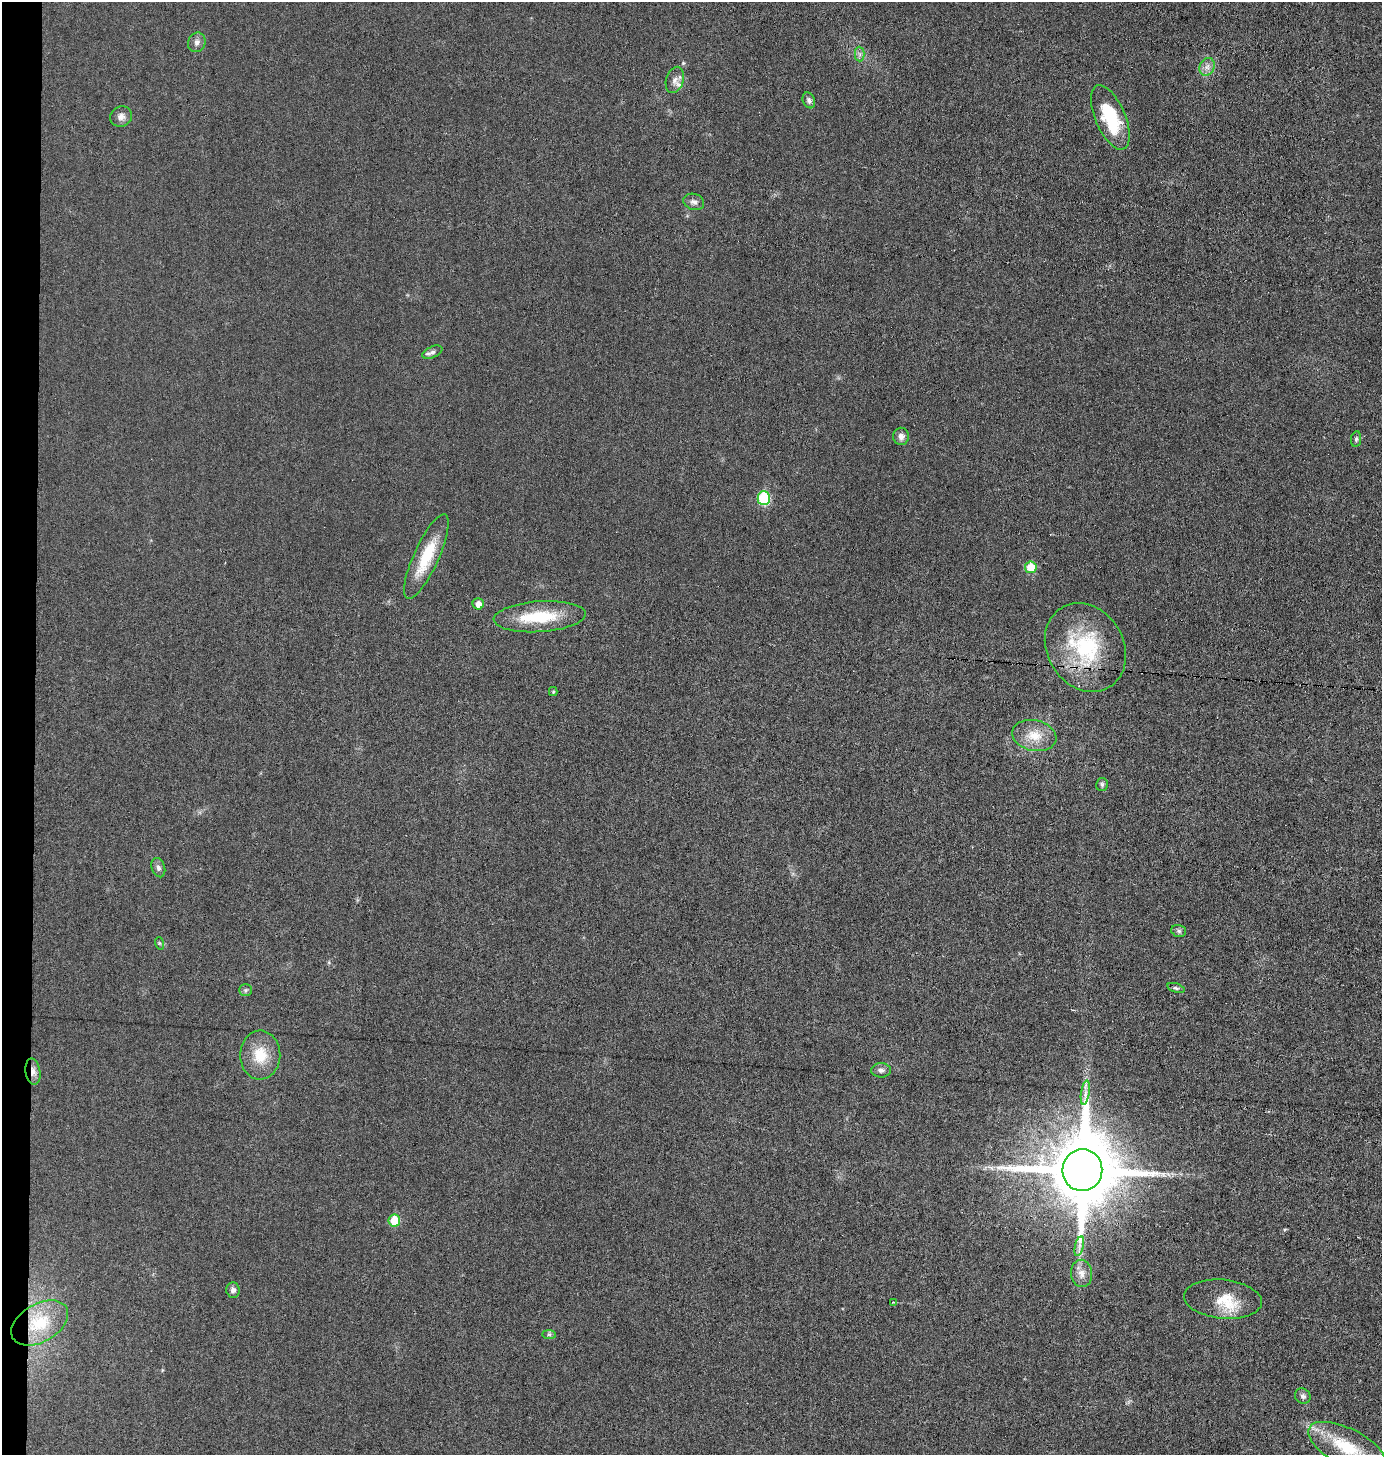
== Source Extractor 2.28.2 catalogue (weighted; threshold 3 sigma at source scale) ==
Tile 4 of 3 x 3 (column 1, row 2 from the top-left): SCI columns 99-1478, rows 1454-2906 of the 4383 x 4359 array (HDU 1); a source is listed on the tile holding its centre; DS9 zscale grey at full resolution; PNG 1384 x 1457 px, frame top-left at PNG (2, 2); each listed source drawn as its Kron ellipse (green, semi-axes under 4 px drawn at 4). Shown black and unused: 2% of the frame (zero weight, under 3 of 6 exposures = <1% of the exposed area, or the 3 px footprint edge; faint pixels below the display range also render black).
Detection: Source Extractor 2.28.2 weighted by HDU 2 'WHT'; one run over the whole footprint, this tile lists its part. Background 0.0233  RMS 0.004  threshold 0.0163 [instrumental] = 3 sigma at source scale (4.09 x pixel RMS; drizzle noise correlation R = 1.36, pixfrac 0.8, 0.05/0.05 arcsec/px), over >= 5 px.
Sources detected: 41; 1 inside a brighter listed object's ellipse — not listed separately; the other 40 listed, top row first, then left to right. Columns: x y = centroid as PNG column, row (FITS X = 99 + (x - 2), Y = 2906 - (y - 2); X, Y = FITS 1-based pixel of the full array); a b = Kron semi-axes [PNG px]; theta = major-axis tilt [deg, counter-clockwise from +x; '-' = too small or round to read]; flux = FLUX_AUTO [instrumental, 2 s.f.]
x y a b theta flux
197 42 10 8 66 1.6
860 54 7 5 -89 1
1207 67 9 7 63 1.8
675 80 13 8 73 2.4
809 100 8 6 -68 1.2
121 117 11 10 - 2.1
1110 117 34 15 -67 20
694 202 10 8 -18 1.6
432 352 10 5 24 1.4
901 436 8 8 - 2
1356 439 8 5 80 0.73
764 498 7 6 - 26
426 557 46 12 66 14
1031 567 6 6 - 7.8
478 604 5 5 - 2.8
540 617 46 15 4 17
1085 647 46 38 -58 34
553 692 4 4 - 0.39
1034 736 22 15 -12 7.5
1102 784 6 6 - 0.73
158 868 10 6 -72 1.3
1179 931 7 6 - 0.86
159 943 6 4 -71 0.53
1176 988 9 4 -18 0.73
245 990 6 5 - 0.76
260 1055 24 20 89 9.9
881 1070 10 7 1 1.3
33 1072 13 7 -81 2.2
1085 1093 12 4 81 1.8
1082 1170 21 20 - 4100
394 1220 6 6 - 10
1079 1246 10 4 77 1.6
1082 1273 14 10 -82 3.1
233 1290 8 6 -85 1.4
1223 1299 39 19 -6 11
894 1302 4 2 - 0.3
40 1323 31 19 30 13
549 1334 7 4 -1 0.72
1303 1396 8 7 - 1.2
1347 1447 42 18 -27 19
Overlapping masked pixels (flux is a lower limit): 1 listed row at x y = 33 1072
Isophote crosses this tile's border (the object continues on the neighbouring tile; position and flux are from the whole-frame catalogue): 1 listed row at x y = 1347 1447